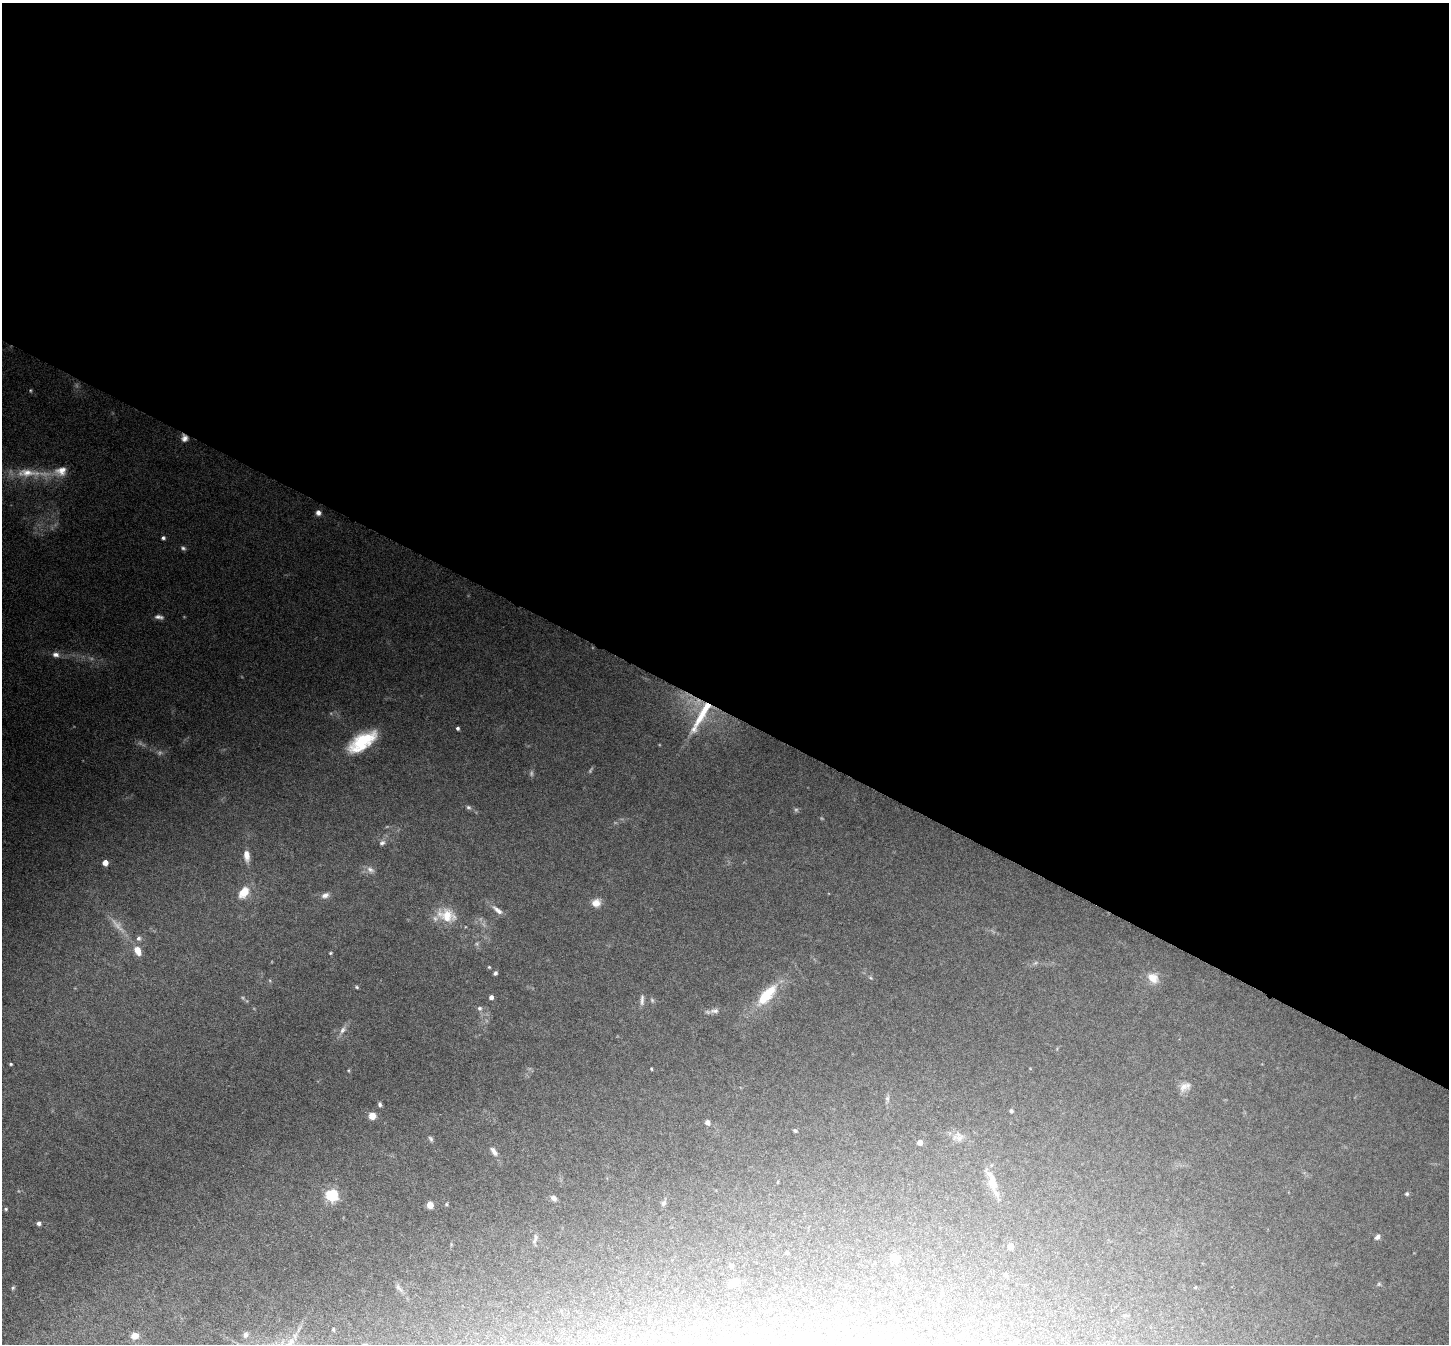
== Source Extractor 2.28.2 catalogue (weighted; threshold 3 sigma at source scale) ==
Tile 3 of 4 x 4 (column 3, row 1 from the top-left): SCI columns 2896-4342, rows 4174-5515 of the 5791 x 5800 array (HDU 1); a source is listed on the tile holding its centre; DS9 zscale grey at full resolution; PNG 1451 x 1346 px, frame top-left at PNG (2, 3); no overlay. Shown black and unused: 53% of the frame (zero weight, under 6 of 12 exposures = <1% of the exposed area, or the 3 px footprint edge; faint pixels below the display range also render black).
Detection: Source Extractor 2.28.2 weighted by HDU 2 'WHT'; one run over the whole footprint, this tile lists its part. Background 0.102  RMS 0.0046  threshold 0.0189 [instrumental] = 3 sigma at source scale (4.09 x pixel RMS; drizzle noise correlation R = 1.36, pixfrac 0.8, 0.05/0.05 arcsec/px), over >= 5 px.
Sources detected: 86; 10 too faint to see at this stretch — not listed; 1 inside a brighter listed object's ellipse — not listed separately; the other 75 listed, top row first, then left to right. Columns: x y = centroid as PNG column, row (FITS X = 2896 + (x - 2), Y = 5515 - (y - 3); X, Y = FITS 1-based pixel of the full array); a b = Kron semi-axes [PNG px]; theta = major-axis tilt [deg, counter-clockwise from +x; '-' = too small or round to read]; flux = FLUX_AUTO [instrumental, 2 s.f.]
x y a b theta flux
30 390 6 4 -84 0.49
184 438 9 8 - 2.2
27 473 47 13 -4 17
318 513 6 5 - 1.9
163 538 5 4 - 0.96
183 548 7 5 -42 0.92
159 617 12 5 -10 1.7
56 654 10 7 -4 2.3
701 716 52 9 60 14
458 728 4 4 - 0.79
362 742 33 14 34 21
468 807 7 6 - 0.89
382 843 8 6 30 1.2
247 856 14 7 -81 3.5
105 862 5 5 - 3.9
370 870 12 7 -27 2
244 892 13 9 54 7.3
325 895 11 7 20 2
596 903 11 9 15 3.5
497 910 17 6 -39 2.6
447 915 28 17 -20 10
139 938 6 6 - 0.99
137 950 10 6 -64 4.7
330 953 4 3 - 0.46
1035 963 7 4 18 0.72
489 967 4 3 - 0.42
495 973 5 4 - 0.97
871 978 6 3 -70 0.51
1153 978 13 11 -41 5.4
357 987 5 4 - 0.52
767 995 35 14 48 15
491 997 4 4 - 1.7
642 1000 17 5 88 1.7
479 1008 7 7 - 1.1
715 1011 13 7 4 2
343 1030 12 6 59 1.9
11 1064 4 3 - 0.46
651 1069 4 3 - 0.41
1183 1086 14 10 55 3.2
887 1098 8 6 -90 1.1
380 1104 6 4 -74 0.92
1011 1111 4 4 - 0.81
372 1116 5 5 - 8.7
707 1122 5 4 - 1.8
795 1131 5 4 - 0.65
958 1138 18 9 1 3.5
431 1139 8 5 -60 0.87
920 1143 4 4 - 2.7
494 1151 13 6 -53 2.4
992 1181 31 10 -69 7.2
778 1182 4 3 - 0.35
1407 1194 5 5 - 0.59
332 1195 6 5 - 55
554 1198 9 6 -46 1.5
663 1203 8 6 50 1
446 1204 5 4 - 0.47
430 1205 5 5 - 4.3
6 1209 5 4 - 0.55
39 1223 4 4 - 1.4
1377 1237 7 5 51 1.2
535 1239 14 4 72 1.2
1010 1246 5 5 - 2.9
786 1252 4 4 - 0.55
894 1258 14 8 -11 2.4
731 1266 5 4 - 0.74
1005 1275 5 5 - 1.2
734 1282 8 5 29 4.2
1379 1284 5 5 - 0.59
1195 1287 5 4 - 0.4
13 1288 6 4 67 0.59
399 1288 13 5 -47 1.5
997 1325 4 4 - 0.9
333 1329 5 3 - 0.37
245 1335 7 6 - 1.3
135 1336 8 7 - 2.9
Overlapping masked pixels (flux is a lower limit): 2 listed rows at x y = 184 438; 701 716